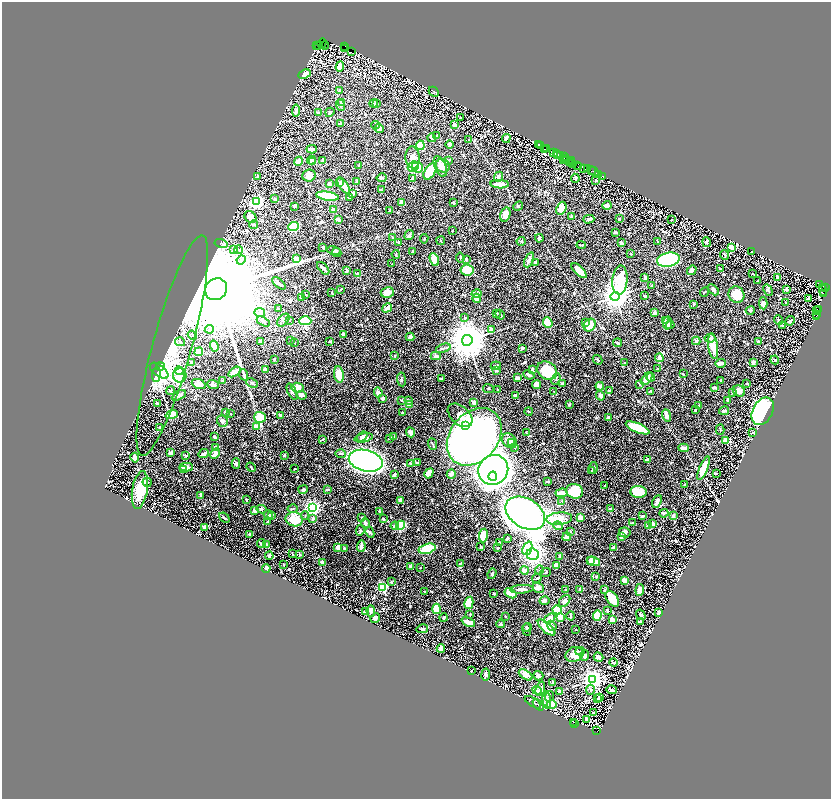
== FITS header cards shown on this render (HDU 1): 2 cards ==
NAXIS1  =                 1657
NAXIS2  =                 1593

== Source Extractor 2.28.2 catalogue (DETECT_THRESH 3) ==
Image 1657 x 1593 px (HDU 1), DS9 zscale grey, zoomed out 1/2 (1 PNG px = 2 x 2 image px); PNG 833 x 801 px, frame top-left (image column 1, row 1593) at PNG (2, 2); each listed source drawn as its Kron ellipse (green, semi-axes under 4 px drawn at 4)
Background 1.47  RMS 0.022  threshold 0.0659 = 3 sigma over >= 5 px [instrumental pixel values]
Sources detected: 828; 50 cannot appear on this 1/2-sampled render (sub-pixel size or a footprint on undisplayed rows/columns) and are neither listed nor drawn; of the other 778, the 500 brightest by FLUX_AUTO listed and drawn (278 fainter detections omitted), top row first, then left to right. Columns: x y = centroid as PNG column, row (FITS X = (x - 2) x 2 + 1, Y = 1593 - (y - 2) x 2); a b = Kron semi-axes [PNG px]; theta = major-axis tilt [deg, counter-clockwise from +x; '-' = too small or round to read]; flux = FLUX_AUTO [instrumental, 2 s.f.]
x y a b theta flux
322 43 5 2 - 330
325 45 4 3 - 420
317 46 2 1 - 140
318 46 4 1 - 190
345 46 2 1 - 56
345 49 3 1 - 87
352 52 3 1 - 190
340 66 5 4 - 36
305 74 6 3 24 37
340 90 3 3 - 7
434 92 6 3 -45 3.9
341 102 3 2 - 6.8
374 103 4 3 - 4.6
376 104 4 3 - 3.5
340 105 6 3 -71 9
296 111 6 3 84 7.1
319 112 4 3 - 5.1
330 112 5 2 - 5.5
460 118 3 2 - 7.8
341 123 4 2 - 7.9
375 125 4 3 - 3.9
454 125 2 2 - 33
379 128 5 3 - 31
436 136 3 2 - 5.4
432 138 4 3 - 5.5
506 138 4 3 - 8.7
469 140 3 3 - 4.1
450 144 4 2 - 8.2
539 144 2 1 - 270
420 145 5 4 - 150
540 145 3 2 - 310
546 148 3 2 - 300
312 149 5 2 - 21
544 149 2 2 - 210
553 153 4 1 - 200
556 154 4 2 - 610
561 155 3 2 - 650
558 156 3 2 - 550
413 157 11 7 -85 23
564 157 3 1 - 360
565 159 2 1 - 79
311 160 4 4 - 14
323 160 3 2 - 5
448 160 3 2 - 4.1
564 160 2 1 - 82
566 160 2 1 - 140
298 161 5 4 - 22
571 161 4 1 - 520
313 162 4 3 - 13
570 162 2 1 - 73
573 164 2 1 - 53
359 165 4 3 - 3.7
577 165 3 1 - 310
440 166 11 5 -68 33
443 166 7 6 - 30
413 167 6 5 - 67
417 167 6 5 - 120
578 167 2 1 - 140
584 168 3 1 - 360
587 169 3 2 - 480
430 171 9 5 57 120
591 171 2 1 - 140
593 171 5 2 - 340
598 174 3 2 - 240
258 176 4 2 - 7.9
309 176 6 6 - 23
603 176 3 1 - 160
499 177 5 3 - 9.1
382 178 5 3 - 8.9
575 178 4 3 - 10
413 179 4 3 - 17
596 180 4 3 - 4
356 182 3 2 - 8.4
339 183 4 3 - 5.3
329 184 3 3 - 11
500 184 9 3 -3 32
344 186 9 3 -56 41
381 190 3 2 - 3.7
353 193 3 3 - 19
327 196 11 4 -9 220
349 198 4 3 - 6.4
275 199 2 2 - 5.2
256 202 4 4 - 870
402 203 3 3 - 35
454 203 3 2 - 4.5
607 205 4 4 - 24
294 206 4 2 - 9.6
518 206 5 2 - 4.2
561 208 7 5 66 49
333 210 3 2 - 45
390 210 2 2 - 7.9
505 214 7 5 76 51
250 217 6 5 - 40
572 217 2 2 - 47
589 219 5 4 - 8.7
619 219 2 2 - 13
338 220 4 3 - 12
671 220 2 2 - 3.5
253 225 4 3 - 4
294 227 5 4 - 250
452 231 2 2 - 3.8
615 232 3 2 - 8.7
409 235 5 2 - 10
392 237 2 2 - 4.4
539 238 4 3 - 5.8
424 239 5 2 - 3.9
441 241 4 2 - 4
521 241 4 3 - 4.9
658 241 4 2 - 4.3
399 242 3 2 - 5.2
706 242 5 3 - 4.8
221 243 7 3 -12 6.2
621 243 3 2 - 17
581 245 4 2 - 4.8
323 247 2 2 - 7.6
731 247 4 3 - 35
233 249 4 2 - 3.6
239 250 4 3 - 6.7
334 251 7 4 -11 8.8
412 251 2 2 - 7.5
752 251 2 2 - 5.3
337 252 5 4 - 7
396 254 4 2 - 3.9
631 254 2 2 - 3.5
725 255 5 3 - 4.1
460 257 5 2 - 4.1
296 259 3 3 - 30
466 259 4 2 - 5.8
241 260 4 2 - 3.5
434 260 7 3 -67 70
529 260 8 3 66 15
668 260 11 7 11 810
536 262 3 2 - 5.1
392 264 2 2 - 5.2
323 268 8 3 -47 16
720 269 3 2 - 5
467 270 6 5 - 93
692 270 5 3 - 23
346 271 3 2 - 8.1
579 271 9 4 -44 48
357 273 3 2 - 5.1
753 274 2 2 - 3.7
645 277 3 2 - 11
777 277 3 3 - 12
620 280 14 7 85 190
758 281 2 2 - 3.5
279 283 8 3 -41 10
819 284 2 2 - 1500
651 285 3 3 - 3.7
822 287 2 1 - 1100
825 288 3 1 - 310
216 289 11 10 - 230000
341 289 4 2 - 3.6
786 289 3 3 - 8
713 290 6 3 -44 9.3
768 290 6 3 -63 4.3
823 291 5 4 - 1500
387 292 6 5 - 36
704 292 5 2 - 4.7
332 293 4 2 - 4.4
476 294 5 3 - 16
823 294 4 2 - 950
306 295 3 2 - 5.4
736 295 8 7 - 92
615 296 5 4 - 5900
645 296 3 2 - 4.1
301 297 3 3 - 9
477 298 4 4 - 27
808 298 3 2 - 9.2
763 303 6 3 -88 29
786 303 2 2 - 3.7
693 304 2 2 - 4.7
387 308 5 3 - 29
278 309 3 2 - 4.2
818 309 4 2 - 180
750 310 4 3 - 5.3
816 311 4 1 - 210
260 312 5 4 - 12
496 313 4 3 - 5
655 313 2 2 - 37
816 314 3 2 - 150
500 315 5 2 - 7.5
816 317 2 1 - 99
465 318 3 3 - 5.4
283 320 7 5 48 11
289 320 3 3 - 3.8
778 320 5 2 - 6.3
263 321 7 3 -31 9.2
305 321 6 4 0 280
665 321 4 2 - 4.9
790 321 5 3 - 7.2
548 323 5 4 - 100
585 323 3 2 - 7.5
667 323 6 4 80 11
590 325 7 5 54 96
670 325 4 4 - 4.2
783 326 3 2 - 4.1
209 329 4 3 - 5.8
491 329 3 3 - 15
343 334 4 3 - 12
192 335 5 3 - 5.1
410 337 4 3 - 13
710 338 5 4 - 6.4
291 340 3 3 - 4.3
467 340 5 5 - 16000
260 341 4 3 - 12
330 341 3 2 - 5.2
696 341 4 3 - 10
758 341 2 2 - 10
180 342 5 3 - 8
294 343 4 3 - 4.2
617 343 4 2 - 6.9
172 346 114 19 75 380
214 346 5 4 - 32
713 346 13 4 -82 59
443 348 7 2 19 6.9
522 348 2 2 - 16
199 352 4 4 - 42
395 356 3 2 - 4.3
436 356 5 3 - 12
659 358 4 3 - 22
274 359 3 2 - 5.2
598 360 5 2 - 4.3
775 360 4 2 - 5.2
191 362 3 3 - 6
625 362 3 2 - 3.7
753 362 3 3 - 20
720 363 5 3 - 21
160 366 4 2 - 61
496 366 5 3 - 8
658 369 3 2 - 3.5
265 370 4 3 - 22
532 370 4 3 - 11
159 371 11 5 -37 200
179 371 4 4 - 57
496 371 3 3 - 6.4
547 371 11 8 -32 150
234 372 7 3 34 54
156 374 8 4 86 83
683 374 3 3 - 3.4
180 375 7 6 - 330
244 375 6 3 -69 6.5
339 375 8 5 -81 61
529 375 6 3 -27 12
651 377 4 3 - 5.8
517 378 4 3 - 9.4
401 379 7 3 -83 6
442 379 3 2 - 4.9
556 379 6 2 66 3.5
647 379 7 3 52 47
223 380 2 2 - 5.1
721 380 2 2 - 4
252 383 6 3 -24 6.2
562 383 3 3 - 4
747 383 3 2 - 3.6
199 384 7 4 -21 28
213 384 6 3 -23 18
537 384 4 4 - 28
639 384 3 2 - 3.6
600 386 4 3 - 19
297 388 6 5 - 51
715 388 4 2 - 6.4
488 389 5 2 - 3.8
497 389 2 2 - 5.1
171 391 5 3 - 6.4
554 391 2 2 - 3.5
609 391 3 3 - 8.2
650 391 3 3 - 3.9
739 391 6 5 - 19
292 392 9 3 -64 8.8
378 392 5 4 - 18
732 392 3 2 - 5.4
179 395 7 4 29 18
301 395 5 3 - 13
515 395 3 3 - 5.3
600 396 5 3 - 16
382 398 3 3 - 17
402 400 3 2 - 4.1
727 400 4 2 - 9.9
409 401 4 3 - 7.8
474 402 3 3 - 18
157 403 3 2 - 9.8
410 405 4 3 - 21
569 405 3 3 - 4.4
698 405 4 2 - 14
695 410 2 2 - 4.4
529 411 4 2 - 5
724 411 5 3 - 9.2
763 411 14 10 62 700
225 412 4 3 - 3.9
402 413 2 2 - 4.5
231 414 2 2 - 7.9
172 415 6 3 20 110
280 415 2 2 - 6.6
460 415 14 9 -43 100
666 415 6 3 -71 27
260 417 6 5 - 130
608 418 3 3 - 11
222 421 6 5 - 9
466 426 3 3 - 900
159 427 3 2 - 4.6
256 427 3 2 - 110
638 428 13 4 -22 170
720 430 5 2 - 3.5
410 432 5 3 - 17
526 432 3 2 - 4.2
752 433 3 2 - 5.6
362 436 6 3 36 13
214 437 4 2 - 7.5
393 437 4 2 - 8.4
474 437 32 24 50 4600
364 438 9 4 12 14
390 438 3 2 - 5.5
323 439 4 2 - 6.5
726 440 3 3 - 160
509 441 8 6 -45 21
511 442 4 3 - 5.6
432 444 6 2 -66 4.3
515 447 3 3 - 3.5
216 448 4 3 - 20
684 448 5 2 - 23
171 453 4 2 - 18
204 454 5 3 - 10
215 454 5 3 - 23
341 454 5 3 - 8.8
284 455 4 3 - 4.5
186 456 3 2 - 6.3
135 458 5 2 - 40
648 459 4 2 - 18
366 461 17 10 -14 4300
410 463 2 2 - 4.1
417 463 3 3 - 5.5
236 464 5 4 - 6.6
186 467 7 4 2 26
251 467 5 2 - 4.3
593 468 6 4 82 7.9
703 468 12 3 68 74
183 469 2 2 - 3.6
295 469 2 2 - 4
493 470 15 14 - 2100
592 471 3 2 - 4.7
429 473 5 4 - 44
716 473 2 2 - 8.8
394 474 3 2 - 7.9
451 474 5 3 - 14
493 476 4 4 - 150
147 482 5 4 - 5.5
548 482 3 2 - 6.7
685 485 3 2 - 3.9
605 486 2 2 - 4.7
303 489 5 4 - 9.8
327 489 3 2 - 10
140 490 19 7 81 91
575 491 8 7 - 160
638 492 8 6 -5 98
561 493 6 3 5 36
201 496 4 2 - 9.6
246 500 3 2 - 4.3
400 500 4 3 - 11
562 501 3 2 - 5.3
657 501 7 3 64 17
312 507 4 3 - 1400
262 509 5 4 - 7.6
293 509 5 2 - 3.8
610 509 3 2 - 14
255 511 4 3 - 33
380 511 3 2 - 5.6
525 513 21 14 -31 3200
664 513 4 3 - 5.3
268 515 4 3 - 5.3
271 515 3 3 - 15
305 515 4 3 - 3.7
642 516 4 2 - 6.5
673 516 4 2 - 13
580 517 3 3 - 32
224 518 6 2 -41 4.8
362 518 3 2 - 4.2
294 519 9 7 -10 100
313 519 4 3 - 10
383 519 4 3 - 6.9
559 519 13 6 5 65
267 522 3 2 - 5.3
365 523 5 2 - 19
633 523 3 2 - 8.9
653 523 3 3 - 12
400 525 5 4 - 220
395 526 4 3 - 8.3
558 526 5 4 - 6.9
649 526 4 3 - 11
205 527 3 3 - 19
360 530 5 3 - 8
570 531 3 2 - 3.5
370 532 6 4 -65 7.9
625 532 5 5 - 13
250 534 3 2 - 9.2
483 536 7 4 81 89
567 537 4 3 - 30
621 537 4 3 - 14
507 538 3 2 - 7.2
262 543 4 2 - 8.6
499 543 3 3 - 12
266 544 4 2 - 4.3
361 546 6 3 86 15
338 547 3 3 - 23
480 547 4 2 - 4
497 547 3 3 - 4.1
613 547 3 2 - 8.7
344 548 2 2 - 7.6
527 548 7 4 68 220
427 549 8 5 16 110
292 554 3 1 - 3.7
300 554 2 2 - 5.4
533 554 6 5 - 830
269 556 4 3 - 17
559 556 4 2 - 7.6
591 561 3 3 - 29
594 561 7 4 -21 96
322 562 4 3 - 13
460 563 4 2 - 5.9
283 564 2 2 - 4.4
556 565 3 3 - 38
410 567 3 3 - 13
266 568 4 3 - 27
420 568 2 2 - 3.9
524 570 4 3 - 28
539 570 5 2 - 3.7
545 573 5 2 - 4.9
492 574 6 3 70 6.6
596 577 3 3 - 5.4
537 578 5 3 - 9.4
624 581 4 3 - 31
391 582 2 2 - 8.3
383 587 3 3 - 380
538 588 6 5 - 31
522 589 12 3 3 26
566 589 3 3 - 4
580 590 2 2 - 20
604 590 3 2 - 4.4
640 590 6 3 85 40
424 591 2 2 - 4.6
494 593 2 2 - 4.2
510 593 6 3 -30 48
612 599 9 5 -54 87
544 601 5 4 - 13
565 601 7 4 50 17
469 603 6 4 78 110
436 609 5 3 - 110
557 610 4 4 - 250
365 611 2 2 - 12
371 611 6 4 -89 9.8
607 611 4 2 - 5.5
659 613 3 2 - 11
470 614 3 2 - 3.8
641 615 5 2 - 9
571 616 4 2 - 5
597 616 5 4 - 120
505 617 2 2 - 6.4
560 617 2 2 - 50
375 618 5 4 - 16
444 618 4 3 - 5
550 618 6 4 36 28
612 620 4 3 - 21
468 622 7 3 -24 45
640 622 4 3 - 6.7
500 624 4 4 - 5.2
552 626 5 3 - 6.6
527 627 5 2 - 4
547 628 11 5 -41 110
422 629 6 3 13 11
576 629 2 2 - 3.9
527 630 6 3 -83 8.4
441 649 4 3 - 24
580 651 5 3 - 4.7
574 654 9 7 20 41
585 655 5 4 - 10
599 657 5 3 - 16
613 662 4 2 - 5.1
471 671 2 2 - 4.5
486 674 6 3 82 13
526 675 7 4 -33 32
538 676 5 4 - 9.1
592 680 4 4 - 3000
553 682 3 2 - 3.4
540 689 7 4 72 23
537 690 4 3 - 7.8
590 690 5 3 - 6.5
612 690 5 2 - 7
559 692 3 2 - 16
550 696 5 2 - 5.1
599 697 4 3 - 21
597 698 2 1 - 4.3
547 700 9 4 -83 30
533 702 9 3 -33 7.9
538 705 7 3 -45 6.3
551 705 5 4 - 61
593 712 3 2 - 14
586 719 3 2 - 7.4
573 723 2 2 - 180
575 723 3 2 - 300
597 731 3 3 - 310
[278 fainter detections neither listed nor drawn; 50 sub-pixel or undisplayed-footprint detections neither listed nor drawn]